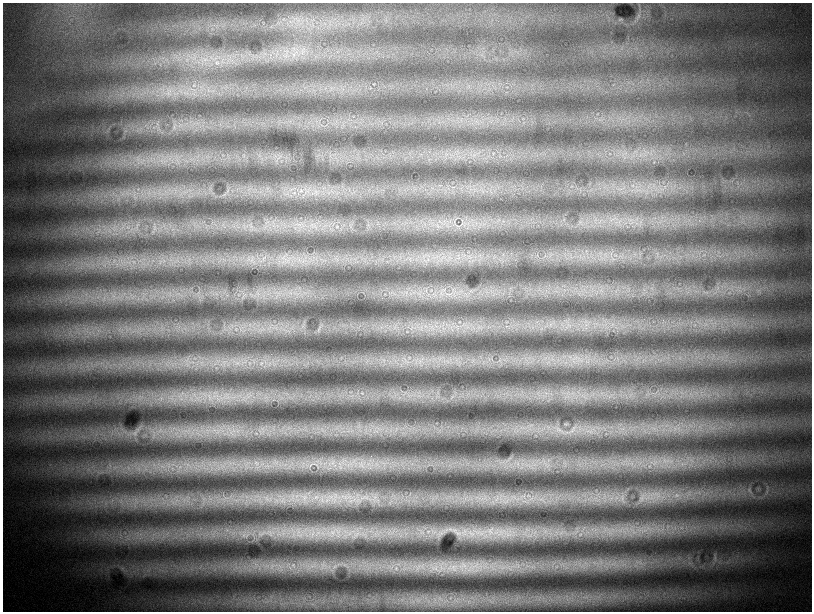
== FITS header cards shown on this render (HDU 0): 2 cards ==
NAXIS1  =                 1619
NAXIS2  =                 1219

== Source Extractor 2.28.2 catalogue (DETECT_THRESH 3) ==
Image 1619 x 1219 px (HDU 0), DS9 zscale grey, zoomed out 1/2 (1 PNG px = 2 x 2 image px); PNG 814 x 614 px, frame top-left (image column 2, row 1218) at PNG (3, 3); no overlay
Background 2760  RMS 240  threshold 719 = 3 sigma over >= 5 px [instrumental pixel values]
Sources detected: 12; all 12 listed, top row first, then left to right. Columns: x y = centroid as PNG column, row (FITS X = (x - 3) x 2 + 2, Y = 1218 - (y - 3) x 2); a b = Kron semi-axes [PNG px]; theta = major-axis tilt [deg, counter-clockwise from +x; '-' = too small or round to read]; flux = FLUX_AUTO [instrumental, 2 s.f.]
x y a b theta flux
301 191 4 3 - 66000
454 221 5 2 - 49000
460 225 8 2 34 63000
337 226 5 2 - 58000
431 290 4 2 - 33000
451 293 6 2 45 62000
319 329 11 3 61 150000
409 358 5 3 - 74000
261 363 6 3 33 83000
362 393 4 2 - 39000
458 533 4 2 - 68000
293 565 4 2 - 50000